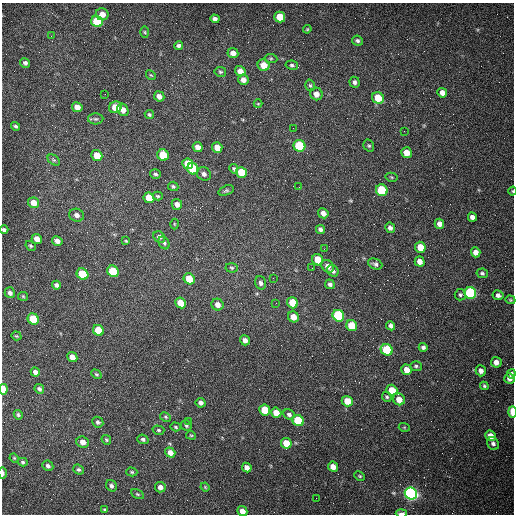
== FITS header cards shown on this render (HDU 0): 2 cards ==
NAXIS1  =                  512 /fastest changing axis
NAXIS2  =                  512 /next to fastest changing axis

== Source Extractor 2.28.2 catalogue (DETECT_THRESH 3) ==
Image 512 x 512 px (HDU 0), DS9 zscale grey, 1 PNG px = 1 image px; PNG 516 x 516 px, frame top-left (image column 1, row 512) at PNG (2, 3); each listed source drawn as its Kron ellipse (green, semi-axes under 4 px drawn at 4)
Background 1480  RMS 22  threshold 66.3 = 3 sigma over >= 5 px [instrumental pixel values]
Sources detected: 166; all 166 listed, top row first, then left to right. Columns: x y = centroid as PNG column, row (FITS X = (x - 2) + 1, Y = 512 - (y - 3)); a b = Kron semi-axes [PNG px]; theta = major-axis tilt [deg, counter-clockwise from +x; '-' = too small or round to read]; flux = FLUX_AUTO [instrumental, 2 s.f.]
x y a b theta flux
102 14 6 6 - 12000
280 17 5 5 - 26000
215 19 5 4 - 5400
97 22 6 5 - 69000
307 29 4 3 - 1600
145 32 6 4 -88 1800
51 36 3 2 - 1500
357 41 5 5 - 3200
179 46 4 4 - 4000
233 53 5 5 - 9300
271 58 6 4 -6 2000
25 63 5 4 - 4400
264 65 6 5 - 19000
292 65 6 4 -11 2600
240 71 5 5 - 11000
220 72 6 5 - 2300
151 75 5 4 - 1800
243 80 5 5 - 8300
355 82 6 5 - 4600
310 85 6 4 -73 2300
442 93 5 4 - 9200
105 94 2 2 - 740
316 94 6 6 - 11000
159 96 5 5 - 7400
378 98 6 5 - 33000
258 104 4 4 - 1400
77 107 5 5 - 10000
115 107 6 5 - 27000
123 110 6 5 - 12000
149 114 5 4 - 2200
96 119 8 5 0 3100
16 126 5 3 - 2500
293 128 2 2 - 710
404 131 2 2 - 690
299 146 6 5 - 120000
369 146 6 5 - 2400
198 147 5 4 - 8400
217 148 5 5 - 18000
406 153 5 5 - 17000
97 155 6 5 - 25000
163 155 6 5 - 53000
54 160 7 4 -35 2100
188 164 5 5 - 36000
193 169 6 5 - 88000
234 169 5 4 - 2200
241 172 6 5 - 40000
155 174 5 4 - 3000
204 174 7 6 - 5900
391 177 6 4 -13 1900
173 186 5 4 - 2400
299 187 2 2 - 960
226 190 8 4 20 2700
382 190 6 5 - 93000
512 191 4 3 - 1300
158 196 5 4 - 2200
149 198 5 5 - 25000
34 203 6 5 - 16000
177 204 5 5 - 7300
323 213 5 5 - 7000
77 215 7 6 - 5800
472 217 5 4 - 7000
174 224 5 3 - 1400
439 224 5 4 - 9100
390 228 5 5 - 4500
4 230 4 3 - 3000
320 230 5 4 - 4400
159 237 6 5 - 5000
37 239 5 5 - 12000
57 241 5 4 - 8300
126 241 3 3 - 1500
164 243 7 5 -59 2900
31 246 5 4 - 2200
420 247 5 5 - 22000
324 249 2 2 - 820
476 252 5 4 - 9300
318 260 6 5 - 35000
420 261 5 5 - 9700
375 264 7 5 -23 4000
328 266 7 5 -48 9800
232 268 6 4 -4 2300
312 268 2 2 - 740
113 271 6 5 - 79000
333 271 6 5 - 5000
482 273 6 4 -12 2800
82 274 6 5 - 66000
273 278 2 2 - 790
189 279 6 5 - 30000
261 283 7 5 -73 4500
330 284 5 4 - 3700
56 285 4 4 - 3600
10 293 6 5 - 4700
470 293 6 5 - 240000
460 295 5 5 - 2700
498 295 5 5 - 5200
23 296 5 4 - 1600
510 300 5 4 - 1600
180 303 6 5 - 26000
276 303 2 2 - 1300
292 303 6 5 - 35000
217 305 6 5 - 9300
338 316 6 5 - 180000
293 317 6 5 - 14000
33 319 6 5 - 50000
352 326 6 5 - 43000
391 326 5 4 - 5200
98 330 6 5 - 44000
16 336 5 4 - 1700
245 340 5 4 - 6500
423 347 4 4 - 3600
387 350 6 5 - 96000
72 357 5 4 - 14000
496 362 5 5 - 9900
416 366 5 5 - 2800
407 370 5 5 - 13000
481 371 5 5 - 7200
35 372 5 4 - 5400
96 374 5 4 - 2100
511 374 4 4 - 4300
509 379 5 5 - 6400
484 386 4 4 - 2300
3 389 5 4 - 29000
39 389 5 4 - 3100
392 390 5 5 - 23000
387 397 5 4 - 2500
399 399 6 5 - 15000
347 401 5 5 - 19000
201 403 5 4 - 5200
265 410 5 5 - 43000
512 412 6 3 -89 30000
276 413 5 5 - 15000
289 414 6 5 - 4000
18 415 5 4 - 2200
165 417 6 4 -28 2100
189 421 2 2 - 700
298 421 6 5 - 88000
98 422 6 5 - 3300
186 425 5 5 - 2600
176 427 5 4 - 1900
404 427 5 3 - 1400
158 430 6 4 -15 2100
191 435 5 3 - 1600
490 436 5 5 - 18000
143 439 6 4 -21 3400
106 440 5 4 - 2100
83 442 6 5 - 9500
286 443 5 5 - 25000
493 443 7 5 -54 4600
170 453 5 4 - 11000
14 458 5 4 - 1500
23 462 5 4 - 2600
48 466 6 5 - 3900
247 467 5 4 - 7400
333 467 5 4 - 12000
79 470 5 4 - 2900
132 472 5 4 - 2000
3 473 6 3 -89 5700
360 476 5 3 - 1800
111 486 6 5 - 3800
160 487 5 5 - 6700
205 487 4 3 - 1400
137 494 7 4 -27 2000
411 494 6 5 - 640000
316 498 2 2 - 3500
105 510 4 3 - 2100
242 511 5 4 - 11000
401 513 5 2 - 7100
At the frame edge (FLAGS 8, measured only in part): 7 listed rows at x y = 512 191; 4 230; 3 389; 512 412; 3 473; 242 511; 401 513